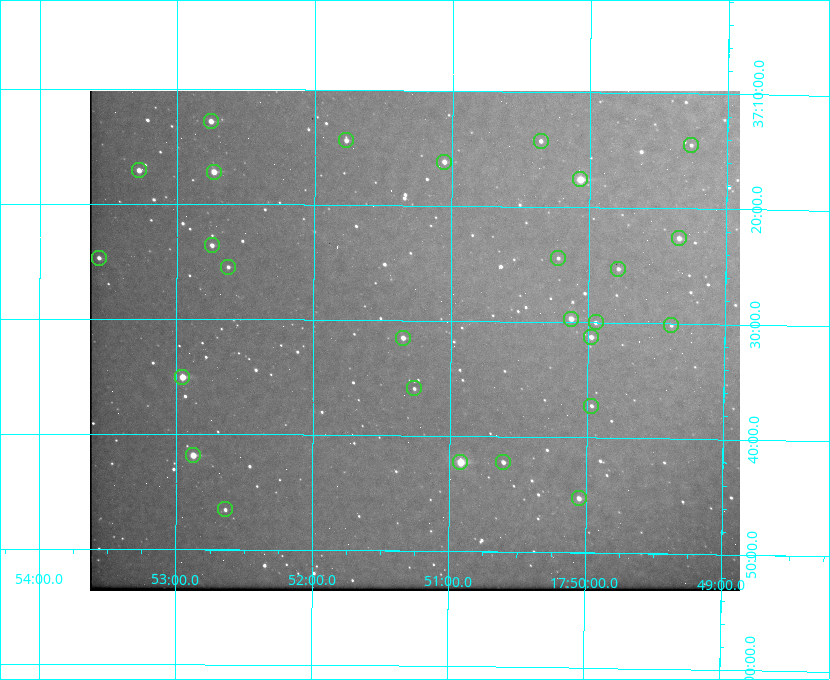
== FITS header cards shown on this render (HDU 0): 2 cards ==
NAXIS1  =                  650 / Width of table row in bytes
NAXIS2  =                  500 / Number of rows in table

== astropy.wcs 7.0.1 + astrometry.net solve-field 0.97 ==
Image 650 x 500 px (HDU 0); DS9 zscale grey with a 90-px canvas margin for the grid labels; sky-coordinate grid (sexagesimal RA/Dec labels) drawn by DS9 from the SOLVED WCS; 27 Tycho-2 reference stars matched to detected sources circled (green)
Header WCS: none
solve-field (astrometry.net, Tycho-2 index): SOLVED blind (the file carries no WCS)
Solved WCS: RA---TAN-SIP/DEC--TAN-SIP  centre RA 17:51:16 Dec +37:32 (267.82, +37.53 deg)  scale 5.21 arcsec/px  FOV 56.4' x 43.4'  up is +180 deg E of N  parity flipped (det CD > 0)
(file carries no celestial WCS; the grid is the blind solution)
Tycho-2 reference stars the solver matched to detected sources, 27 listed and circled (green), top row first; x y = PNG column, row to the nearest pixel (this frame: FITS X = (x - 90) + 1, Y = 500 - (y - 91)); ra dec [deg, ICRS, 3 dp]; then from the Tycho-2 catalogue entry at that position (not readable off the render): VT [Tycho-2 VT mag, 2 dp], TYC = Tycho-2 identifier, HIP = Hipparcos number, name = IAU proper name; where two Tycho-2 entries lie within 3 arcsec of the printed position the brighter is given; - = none
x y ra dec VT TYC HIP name
211 121 268.189 +37.213 9.71 2620-542-1 - -
346 140 267.943 +37.240 10.39 2620-505-1 - -
541 141 267.589 +37.238 11.09 2619-212-1 - -
691 145 267.316 +37.242 12.03 2619-611-1 - -
444 162 267.764 +37.270 10.17 2620-784-1 - -
139 170 268.319 +37.285 9.88 2620-536-1 - -
214 172 268.183 +37.286 8.98 2620-786-1 87506 -
580 179 267.517 +37.293 8.96 2619-379-1 - -
679 238 267.335 +37.377 10.60 2619-634-1 - -
212 245 268.186 +37.393 10.44 2620-175-1 - -
99 258 268.392 +37.412 10.60 2620-800-1 - -
558 258 267.555 +37.408 11.50 2619-358-1 - -
228 267 268.156 +37.424 11.25 2620-712-1 - -
618 269 267.445 +37.422 11.17 2619-451-1 - -
571 319 267.531 +37.495 10.07 2619-274-1 - -
596 322 267.485 +37.500 11.33 2619-40-1 - -
671 325 267.347 +37.503 12.15 3088-638-1 - -
591 337 267.494 +37.522 10.35 3088-270-1 - -
403 338 267.836 +37.525 9.96 3089-889-1 - -
182 377 268.239 +37.584 8.64 3089-755-1 - -
414 388 267.815 +37.598 11.54 3089-1081-1 - -
591 406 267.491 +37.621 11.40 3088-1284-1 - -
193 455 268.219 +37.697 8.93 3089-671-1 - -
460 462 267.730 +37.705 8.13 3089-1203-1 87349 -
503 462 267.652 +37.703 11.04 3089-693-1 - -
579 498 267.512 +37.755 10.10 3089-2332-1 - -
225 509 268.159 +37.775 11.22 3089-2245-1 - -